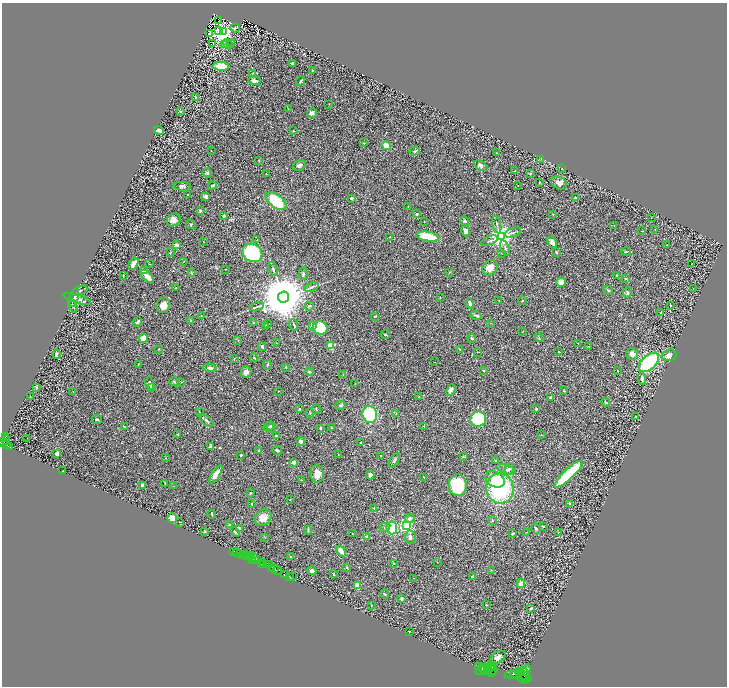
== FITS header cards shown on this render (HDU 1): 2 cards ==
NAXIS1  =                 1449
NAXIS2  =                 1368

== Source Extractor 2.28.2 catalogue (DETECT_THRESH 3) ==
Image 1449 x 1368 px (HDU 1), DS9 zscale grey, zoomed out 1/2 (1 PNG px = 2 x 2 image px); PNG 729 x 688 px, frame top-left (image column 1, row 1367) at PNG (2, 3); each listed source drawn as its Kron ellipse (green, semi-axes under 4 px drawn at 4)
Background 0.399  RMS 0.028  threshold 0.0845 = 3 sigma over >= 5 px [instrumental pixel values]
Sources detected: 349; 40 cannot appear on this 1/2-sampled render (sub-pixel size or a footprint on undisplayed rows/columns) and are neither listed nor drawn; the other 309 listed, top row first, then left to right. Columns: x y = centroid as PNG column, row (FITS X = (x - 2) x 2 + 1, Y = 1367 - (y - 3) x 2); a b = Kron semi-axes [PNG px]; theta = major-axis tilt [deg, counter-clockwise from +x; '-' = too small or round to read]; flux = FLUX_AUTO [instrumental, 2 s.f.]
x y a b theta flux
218 21 2 1 - 2.8
235 28 5 2 - 4.6
218 31 2 1 - 43
223 32 4 4 - 3600
210 33 3 2 - 2.3
232 43 2 1 - 7
213 44 2 2 - 3
228 44 5 3 - 4
224 45 3 2 - 3.1
292 63 3 3 - 7.1
221 66 8 4 -2 130
312 70 3 2 - 2.7
253 73 3 2 - 2.6
254 81 6 4 -3 20
300 81 5 3 - 6.5
195 98 3 2 - 2
329 104 2 2 - 1.5
288 109 3 2 - 1.6
181 111 4 2 - 4.3
312 113 5 4 - 13
159 130 5 3 - 25
293 131 3 2 - 2.1
363 143 3 2 - 2.8
386 146 4 3 - 62
211 151 2 2 - 2.1
415 151 5 3 - 7.4
496 153 2 2 - 3.7
540 159 4 1 - 2.2
259 161 3 2 - 3
299 165 7 4 33 16
480 165 7 4 -28 18
562 169 2 1 - 2
515 171 2 2 - 3
207 173 5 4 - 8.2
266 174 3 2 - 2.1
530 174 3 2 - 3
540 182 2 2 - 2.3
559 183 8 6 -26 27
213 185 4 3 - 10
518 185 3 2 - 1.8
182 186 9 4 -5 14
187 194 2 1 - 3.4
206 196 4 4 - 23
352 198 2 2 - 16
575 198 3 3 - 3.8
276 201 12 6 -38 210
408 207 3 2 - 2.5
200 211 4 3 - 6
416 214 2 2 - 6
553 214 2 2 - 6.6
224 216 3 2 - 6.5
651 218 2 1 - 1.1
173 220 7 6 - 30
465 221 4 4 - 6.1
424 222 2 1 - 1.2
191 224 5 3 - 6.1
497 225 9 2 -77 9.5
614 226 3 2 - 1.8
655 230 3 2 - 2.9
465 231 6 4 -69 21
641 231 2 2 - 2
513 233 9 3 20 11
390 237 2 2 - 2.8
428 237 11 4 -9 160
501 237 4 4 - 5300
257 240 2 2 - 4.9
489 241 9 2 24 7.2
203 242 2 2 - 2.4
552 242 6 4 -65 29
177 245 2 2 - 80
667 245 2 2 - 1.8
505 248 8 3 -70 8.9
170 252 4 3 - 4.4
556 252 3 2 - 7
626 252 4 3 - 4.4
252 253 10 9 - 340
502 253 3 2 - 3.3
183 261 4 1 - 2.2
134 264 7 4 57 36
149 264 2 1 - 1.8
691 264 2 1 - 33
490 268 8 7 - 39
225 269 2 1 - 1.6
273 269 7 3 -67 8.1
144 271 2 2 - 25
449 272 2 2 - 2.5
191 273 4 2 - 3.8
303 274 6 3 -88 9.1
617 275 4 3 - 4
123 276 3 2 - 2.3
147 276 8 4 -46 47
626 278 4 3 - 5.6
561 282 5 4 - 33
311 287 7 3 19 9.8
176 288 3 2 - 4.3
694 288 2 1 - 1.9
608 290 5 3 - 5.6
79 291 8 3 23 12
627 293 5 3 - 6.7
74 297 10 4 75 21
283 297 5 5 - 39000
440 298 2 2 - 1.7
77 299 14 4 -17 25
499 300 2 2 - 2.6
522 301 2 2 - 4.1
470 303 5 3 - 12
163 305 8 6 68 50
73 306 7 3 -69 8.7
309 306 5 2 - 4
670 306 2 2 - 4.8
257 307 7 2 15 8.9
661 313 3 2 - 4.8
476 315 5 3 - 9.9
201 316 3 2 - 1.9
374 316 3 3 - 3.9
191 321 2 2 - 20
138 322 5 3 - 11
253 323 3 2 - 3.7
490 323 2 1 - 1.5
268 324 3 2 - 2.1
294 325 6 2 -69 6
312 325 2 2 - 56
266 327 4 3 - 8.9
320 328 7 6 - 160
523 331 2 2 - 1.6
386 335 4 2 - 3.3
539 337 4 2 - 3.7
472 338 4 3 - 7.3
143 339 4 4 - 41
238 340 3 2 - 3.1
276 343 2 2 - 2.9
578 343 2 2 - 1.8
331 345 3 3 - 300
589 346 2 2 - 2.9
262 347 4 3 - 11
159 349 2 2 - 2.6
460 349 3 3 - 4.1
559 351 3 2 - 4.1
478 352 2 2 - 1.9
57 354 4 2 - 14
632 354 6 5 - 21
669 355 7 5 16 24
234 358 2 2 - 2.3
254 358 4 3 - 5.5
435 362 2 2 - 1.3
649 363 12 7 43 450
138 364 3 2 - 2.7
267 365 5 3 - 5.4
286 367 3 2 - 3.4
210 368 6 4 -11 14
483 371 4 2 - 4.9
617 371 2 2 - 2.2
246 372 5 5 - 28
309 372 4 3 - 6.1
343 374 2 2 - 1.8
642 379 6 3 -82 10
174 382 5 2 - 5.3
181 382 2 2 - 2.3
150 383 6 3 -77 13
355 383 2 1 - 1.5
37 387 4 3 - 5.1
151 387 3 2 - 6.7
451 390 6 4 62 27
73 391 3 2 - 1.7
278 391 2 1 - 1.9
564 391 3 2 - 3.5
419 396 2 2 - 4.2
30 397 2 1 - 1.5
550 397 3 3 - 4.1
606 402 4 2 - 5
340 405 5 3 - 6.1
300 409 3 3 - 4.7
316 409 5 2 - 3.9
536 409 2 2 - 21
199 411 3 2 - 2.4
310 413 4 2 - 4.1
370 414 8 7 - 270
396 414 4 2 - 2.3
636 416 2 1 - 2.4
478 419 8 7 - 210
97 420 5 3 - 7.8
207 421 8 3 -41 10
124 426 3 2 - 3.5
424 426 3 2 - 2.5
268 427 5 3 - 5.8
271 427 6 4 -64 15
321 428 2 2 - 7.9
331 428 3 2 - 2.7
177 434 3 2 - 3.8
541 435 3 1 - 2.1
276 436 4 3 - 7.4
6 437 2 1 - 36
27 438 2 1 - 1.1
6 440 5 3 - 660
301 441 5 4 - 11
3 442 3 2 - 600
360 443 2 1 - 3.2
7 445 2 2 - 200
9 446 3 2 - 230
211 446 4 2 - 5.3
259 450 3 2 - 3.3
277 450 5 2 - 7.6
57 453 4 3 - 11
338 454 3 2 - 2.1
241 455 3 2 - 3.8
381 456 3 2 - 3.9
463 457 4 2 - 4.5
166 458 2 2 - 7.4
394 461 8 3 56 7.6
495 461 3 2 - 4
294 462 3 3 - 14
506 469 9 4 -20 16
509 469 6 3 58 8.4
63 471 2 2 - 3.4
216 474 10 3 57 42
317 474 9 7 -85 45
569 474 18 5 43 330
370 475 4 3 - 20
423 477 2 2 - 1.5
495 479 10 7 -31 65
302 480 2 1 - 2.4
165 483 3 1 - 2.1
142 485 2 2 - 53
458 485 11 9 -88 220
173 486 2 2 - 2.4
500 488 15 13 -76 550
250 493 4 3 - 4.2
290 499 3 1 - 1.8
252 504 2 1 - 3
570 504 4 3 - 6.1
374 508 3 2 - 5.9
212 514 4 1 - 3.6
172 518 5 4 - 57
263 518 9 7 43 43
410 518 5 4 - 11
492 520 3 3 - 5.1
180 522 2 1 - 20
229 525 2 2 - 36
406 525 3 3 - 1300
543 526 2 2 - 4.7
385 527 6 4 31 9.8
392 528 6 5 - 150
536 528 5 2 - 6.8
239 529 3 2 - 30
308 530 4 2 - 4.1
204 531 2 2 - 20
235 532 5 3 - 6.5
527 532 3 2 - 1.6
558 532 4 2 - 3.4
513 533 3 2 - 7.9
352 534 2 2 - 2.9
367 536 4 2 - 7.8
265 537 2 2 - 2.4
410 537 6 5 - 21
234 551 2 1 - 57
341 551 6 4 -51 29
238 553 5 2 - 55
243 555 2 1 - 37
246 555 4 1 - 53
252 556 2 1 - 6.3
247 557 3 1 - 63
250 557 2 1 - 37
290 557 3 2 - 2.6
254 558 2 1 - 230
252 560 2 1 - 40
255 561 3 2 - 1000
263 562 2 1 - 69
437 562 2 2 - 1.5
393 563 3 2 - 3
262 564 2 1 - 200
264 564 4 2 - 240
266 564 3 1 - 39
269 564 3 2 - 450
271 568 3 2 - 400
275 568 3 2 - 680
347 568 3 2 - 2.5
277 570 4 2 - 640
491 570 3 2 - 2.6
312 571 4 4 - 18
284 574 3 2 - 910
334 574 3 2 - 4.9
292 576 2 1 - 14
289 577 3 2 - 420
472 577 3 2 - 4.8
414 578 2 1 - 1.5
521 583 5 3 - 19
357 585 2 2 - 170
385 594 4 2 - 5.3
402 598 2 2 - 33
371 605 2 2 - 1.9
486 605 2 2 - 2.7
531 608 3 2 - 4.9
409 631 2 1 - 2.4
498 658 9 5 36 26
490 666 5 3 - 1000
493 666 3 2 - 720
478 667 2 1 - 300
485 668 2 1 - 990
483 669 4 3 - 2700
486 669 11 2 18 1800
493 670 5 4 - 2100
487 671 4 2 - 2000
523 672 5 3 - 2800
526 672 8 3 69 1800
492 673 3 3 - 1600
514 673 10 3 16 4600
516 675 6 3 -4 5200
523 675 9 2 -30 2100
522 678 7 2 -29 1800
At the frame edge (FLAGS 8, measured only in part): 1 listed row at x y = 3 442
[40 sub-pixel or undisplayed-footprint detections neither listed nor drawn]